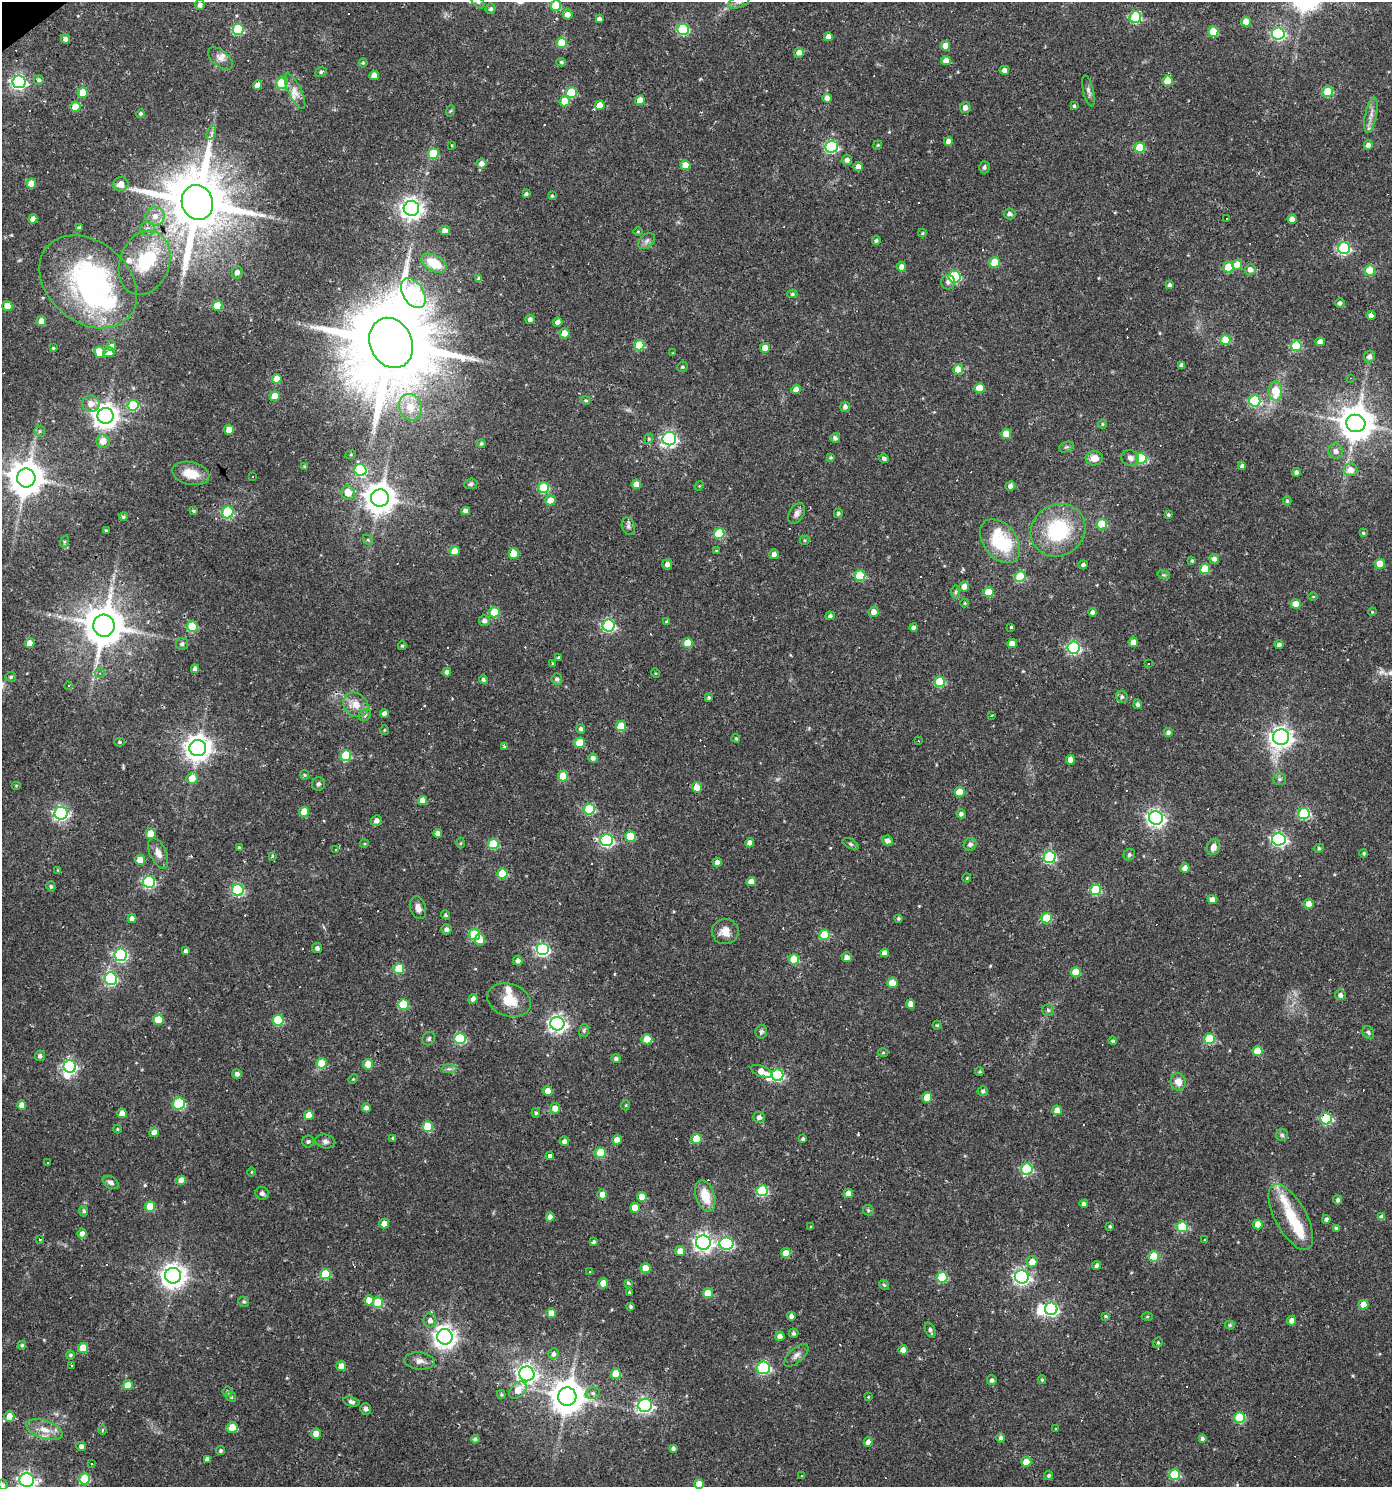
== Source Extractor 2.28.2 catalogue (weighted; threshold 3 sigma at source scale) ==
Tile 11 of 4 x 4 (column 3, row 3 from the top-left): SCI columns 2902-4291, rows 1485-2969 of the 5866 x 5938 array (HDU 1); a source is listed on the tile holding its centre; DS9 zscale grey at full resolution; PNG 1394 x 1489 px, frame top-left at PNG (2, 2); each listed source drawn as its Kron ellipse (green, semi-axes under 4 px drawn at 4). Shown black and unused: <1% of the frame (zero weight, under 2 of 3 exposures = <1% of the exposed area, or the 3 px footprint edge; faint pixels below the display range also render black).
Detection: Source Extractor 2.28.2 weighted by HDU 2 'WHT'; one run over the whole footprint, this tile lists its part. Background 0.0261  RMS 0.0044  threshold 0.0196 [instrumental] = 3 sigma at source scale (4.5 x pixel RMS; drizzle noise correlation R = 1.50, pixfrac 1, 0.0396/0.0396 arcsec/px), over >= 5 px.
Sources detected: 594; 6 inside a brighter object's white glare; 65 cosmic-ray / hot-pixel residue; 1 long thin detection or spike segment (spike, bleed or trail) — neither listed nor drawn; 10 inside a brighter listed object's ellipse — not listed separately; of the other 512, all 500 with FLUX_AUTO >= 0.365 (the completeness limit of this list) listed and drawn (12 fainter detections not listed), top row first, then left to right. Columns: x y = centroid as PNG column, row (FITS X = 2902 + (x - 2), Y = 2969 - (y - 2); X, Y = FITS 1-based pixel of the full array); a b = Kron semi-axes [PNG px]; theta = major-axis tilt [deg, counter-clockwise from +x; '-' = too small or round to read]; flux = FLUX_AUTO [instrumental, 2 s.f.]
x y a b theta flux
478 2 7 4 -44 1
739 2 12 5 23 1.5
200 5 5 5 - 1.7
556 6 5 5 - 14
491 9 5 5 - 1.1
567 14 5 5 - 2.8
1135 17 6 5 - 38
599 19 4 4 - 1.5
1246 22 5 5 - 6
238 29 5 5 - 27
683 30 6 5 - 38
1213 31 5 5 - 15
1278 34 6 6 - 55
828 37 4 4 - 3.1
65 39 4 4 - 1.9
562 43 5 5 - 14
945 46 5 4 - 5.2
799 53 5 5 - 2.9
220 58 15 8 -40 2.8
946 61 5 4 - 4
561 62 5 4 - 0.68
363 63 4 4 - 0.59
1004 70 4 4 - 2.6
321 72 6 4 24 0.8
374 75 5 4 - 4
39 80 5 5 - 1
1168 81 5 5 - 11
19 82 6 6 - 100
282 83 5 5 - 33
258 85 5 4 - 3.3
295 91 20 6 -64 3.4
1088 91 16 5 -76 1.6
1328 92 5 5 - 22
83 93 5 5 - 9.7
571 93 5 5 - 20
827 98 4 4 - 2.9
640 100 5 5 - 6.5
565 101 5 5 - 7.7
600 105 5 4 - 5.5
75 106 5 5 - 7.5
1074 106 4 3 - 0.7
965 108 5 5 - 2.5
450 111 6 3 70 0.47
140 114 4 4 - 0.86
1371 115 18 5 78 3
211 133 7 4 71 0.97
948 141 4 4 - 2.2
451 145 4 3 - 0.45
878 145 4 4 - 0.5
1368 145 4 4 - 2.1
831 147 6 6 - 57
1140 148 5 5 - 16
433 154 5 5 - 18
847 160 5 5 - 1.6
481 164 5 5 - 2.8
685 165 5 5 - 4.9
858 167 4 4 - 3.3
984 167 6 5 - 1.1
31 184 5 5 - 6.5
120 184 8 6 15 3.3
526 194 4 3 - 0.85
552 196 3 3 - 0.5
197 203 18 15 -72 3900
411 208 8 7 - 260
1010 214 6 5 - 1.8
155 216 9 9 - 3.6
33 219 4 4 - 2.7
1227 219 3 2 - 0.68
1292 219 4 4 - 2.9
80 228 4 3 - 0.81
148 229 7 7 - 1.7
445 230 5 5 - 2.6
638 232 5 3 - 0.39
922 233 4 4 - 0.42
647 241 10 6 42 1.6
876 241 4 4 - 0.87
1344 248 6 6 - 50
995 262 5 5 - 17
145 263 33 25 70 21
434 263 13 8 -29 11
1237 265 5 5 - 7.5
901 267 5 5 - 2.3
1228 267 5 5 - 16
1250 270 5 5 - 2.6
1370 270 5 5 - 16
237 272 6 5 - 2
954 277 6 5 - 38
479 279 4 4 - 1.4
88 282 54 40 -40 96
948 282 7 7 - 1.5
1170 285 4 4 - 1.3
413 293 16 10 -58 89
792 294 5 4 - 0.69
1340 303 5 4 - 1.5
7 306 5 5 - 6.4
217 306 5 5 - 7.5
1371 315 4 4 - 2.3
530 319 5 4 - 1.6
41 321 5 5 - 3.9
558 322 5 4 - 1.9
564 333 5 5 - 4.9
1225 340 5 5 - 14
1320 342 5 4 - 3.7
391 343 26 21 -65 8200
639 345 5 5 - 15
111 346 5 5 - 1.3
1296 346 5 5 - 23
53 348 3 2 - 0.39
765 348 5 4 - 5.2
100 352 6 5 - 12
109 352 5 5 - 2.7
672 353 3 2 - 0.48
1370 357 6 5 - 1.9
1182 365 4 4 - 1.9
682 367 5 5 - 0.71
958 369 5 5 - 6.5
1350 378 4 3 - 0.39
277 379 5 5 - 5.6
979 388 5 5 - 10
796 390 5 4 - 3.9
1275 391 9 7 90 10
275 396 5 5 - 8.3
586 400 5 4 - 0.56
1255 401 6 5 - 35
91 404 9 8 - 3.4
133 405 5 5 - 27
410 407 14 11 -69 8
845 407 5 5 - 1.6
105 416 8 8 - 420
1356 423 9 8 - 950
1102 424 4 4 - 0.46
229 430 5 5 - 7
40 431 6 5 - 0.78
1006 434 5 5 - 9
835 438 5 5 - 1.4
649 439 5 4 - 0.6
669 439 7 6 - 110
103 441 6 6 - 4.2
481 444 4 4 - 0.67
1066 447 8 5 23 0.86
1336 451 8 7 - 2.1
351 454 5 3 - 0.4
831 458 4 3 - 0.53
1094 458 8 7 - 4.2
1130 458 9 7 -25 1.9
1141 458 5 5 - 32
884 459 5 4 - 1.3
1242 466 4 4 - 1.3
305 467 3 3 - 0.62
360 470 6 6 - 36
1350 470 7 6 - 4.3
1296 472 4 4 - 1.1
191 473 19 11 -13 8.3
253 476 3 2 - 0.38
26 478 9 9 - 970
471 484 6 5 - 0.92
636 484 5 4 - 4.3
699 486 5 3 - 0.37
1010 486 5 4 - 1.9
543 488 5 5 - 25
348 493 7 6 - 6.2
380 498 9 9 - 700
550 500 5 5 - 4.2
1287 501 4 4 - 0.69
193 511 4 3 - 0.66
466 511 4 4 - 2.6
228 512 6 5 - 39
797 513 11 7 59 2.2
838 513 5 4 - 0.88
1168 515 4 4 - 0.68
123 517 4 4 - 0.69
1102 524 5 5 - 17
628 526 9 6 -72 1.2
106 530 3 3 - 0.56
1058 530 28 25 36 32
1363 533 4 4 - 0.5
719 534 5 5 - 22
368 540 6 4 -44 0.7
805 540 5 4 - 0.53
1000 541 25 16 -51 27
64 542 6 4 72 0.61
455 551 5 5 - 5.7
716 551 3 3 - 1.5
514 554 5 5 - 8.8
774 554 5 4 - 1.9
1214 559 5 5 - 1.9
1192 561 4 3 - 0.57
667 564 5 5 - 1.8
1380 564 5 5 - 6.1
1083 565 4 4 - 1.2
1205 569 5 5 - 15
860 575 5 5 - 22
1164 575 6 4 -16 0.66
1020 577 5 5 - 24
964 587 5 5 - 3.5
956 592 6 4 90 0.82
989 592 5 5 - 11
1313 597 5 3 - 0.37
965 603 4 4 - 0.44
1296 604 5 5 - 6.7
494 612 5 5 - 17
874 612 5 5 - 3.2
1093 612 4 4 - 1.9
1372 612 4 3 - 0.37
830 616 4 4 - 1.1
484 621 5 5 - 1.8
667 622 4 4 - 1.1
104 626 11 10 - 1500
609 626 6 6 - 62
192 627 5 5 - 23
914 627 4 4 - 1.7
1011 627 3 3 - 0.5
1133 642 5 4 - 4.6
30 643 5 4 - 5.5
688 643 5 5 - 9.3
182 644 6 6 - 1.3
1012 644 5 4 - 3.7
1279 645 4 4 - 1.4
402 646 4 4 - 0.58
1074 648 6 6 - 61
559 658 4 3 - 0.77
552 663 4 3 - 0.56
1149 664 3 3 - 0.5
195 669 4 4 - 1.7
447 672 4 4 - 1.9
100 673 5 4 - 0.77
655 673 5 3 - 0.4
11 677 5 5 - 0.81
557 679 6 5 - 1
483 680 4 4 - 0.99
940 682 5 5 - 20
68 686 4 4 - 0.69
1122 697 6 5 - 1.2
709 698 4 4 - 0.64
1138 704 5 4 - 1.3
356 705 13 11 -38 5
384 714 4 4 - 2
365 715 7 5 49 0.84
991 715 4 3 - 0.63
621 726 5 5 - 13
581 729 5 4 - 1.2
384 730 5 3 - 0.42
1168 732 4 4 - 1.5
1281 737 8 8 - 270
736 738 4 3 - 0.49
918 741 2 2 - 0.38
120 742 5 4 - 0.64
580 743 5 5 - 11
504 747 4 4 - 0.38
198 748 8 8 - 460
346 756 5 5 - 28
593 758 5 4 - 1.6
1071 760 5 4 - 4.2
305 775 5 4 - 0.53
563 776 5 5 - 14
192 778 5 5 - 5.2
1279 779 6 5 - 0.95
318 784 7 6 - 1.3
16 786 5 3 - 0.39
697 787 5 5 - 6.5
959 792 5 5 - 8.3
422 801 4 4 - 4.4
589 809 5 5 - 29
304 812 5 5 - 11
61 813 6 6 - 98
961 814 4 4 - 1.4
1304 814 6 5 - 36
1156 818 7 6 - 160
376 821 5 5 - 2.1
438 833 4 4 - 2.3
151 834 5 5 - 6.7
630 836 5 5 - 15
1279 839 7 6 - 95
607 840 6 6 - 70
888 840 5 5 - 2.3
461 843 5 3 - 0.44
750 843 4 4 - 2.9
364 844 5 3 - 0.44
493 844 5 5 - 23
851 844 9 4 -27 0.85
970 844 7 6 - 1.4
1213 847 8 6 69 3.1
239 848 4 3 - 0.75
1319 848 5 4 - 0.69
336 849 3 3 - 0.42
158 853 16 8 -66 3.3
1364 853 4 3 - 0.56
1129 855 6 5 - 0.8
272 857 4 3 - 0.9
1049 857 6 6 - 49
140 860 5 5 - 6.8
717 862 4 4 - 2.3
1185 868 4 4 - 3.4
58 870 4 4 - 0.37
502 873 5 5 - 14
967 878 4 4 - 0.42
751 881 5 4 - 3.8
149 882 6 6 - 56
51 886 5 4 - 0.84
238 890 6 6 - 53
1096 890 5 5 - 24
1212 900 5 4 - 3.4
1309 904 5 5 - 6.9
418 908 11 8 -72 2.5
446 915 4 4 - 0.78
898 918 3 3 - 0.6
1047 918 5 5 - 18
132 919 4 4 - 2.2
447 929 5 5 - 1.6
725 932 13 12 - 4.8
475 935 5 5 - 28
824 935 5 5 - 16
480 940 6 5 - 4.1
317 948 5 5 - 1.1
542 949 6 6 - 76
186 951 4 4 - 1.7
885 953 4 4 - 2.8
121 955 6 6 - 67
847 957 5 5 - 2.2
794 959 5 5 - 16
518 961 5 4 - 1.7
399 969 5 5 - 19
1076 972 5 5 - 12
111 979 6 6 - 63
892 983 5 5 - 5.5
1340 995 5 5 - 1.6
473 999 5 4 - 2.1
509 1000 22 16 -17 9.5
404 1004 5 5 - 17
911 1004 5 4 - 3.3
1048 1010 6 6 - 0.98
158 1020 5 5 - 14
278 1020 5 5 - 26
557 1024 7 6 - 160
937 1025 4 4 - 0.52
584 1030 6 5 - 0.86
761 1032 7 5 79 0.91
1368 1032 7 5 -59 0.86
460 1038 5 5 - 40
429 1039 7 6 - 0.93
647 1039 5 5 - 7.1
1209 1039 5 5 - 24
1113 1041 4 4 - 0.75
1257 1051 5 5 - 8.7
883 1053 5 3 - 0.48
40 1056 5 5 - 1.4
616 1059 4 4 - 1.3
321 1063 5 5 - 14
368 1064 5 5 - 5.6
70 1066 6 6 - 87
449 1069 7 4 0 1.1
762 1072 12 5 -23 5.1
979 1072 4 4 - 0.58
237 1074 5 4 - 1.7
778 1075 6 6 - 53
353 1079 5 3 - 0.38
1178 1082 8 7 - 4.1
548 1091 5 5 - 4.9
983 1091 5 5 - 1.1
927 1097 5 5 - 10
179 1104 6 5 - 38
22 1105 5 4 - 3.5
626 1105 5 3 - 0.37
366 1108 4 4 - 2.1
555 1108 5 5 - 4.3
1057 1110 5 5 - 3.4
122 1113 5 4 - 3.6
536 1113 5 4 - 0.73
309 1115 5 5 - 5.7
759 1117 6 5 - 1.7
1326 1119 6 5 - 35
427 1127 5 5 - 16
117 1129 4 4 - 0.45
154 1132 5 4 - 4.2
1282 1135 6 6 - 0.95
393 1138 4 3 - 0.61
696 1139 5 5 - 9.8
803 1139 4 3 - 0.78
617 1140 5 4 - 3.8
308 1141 6 6 - 0.86
325 1141 10 6 -13 1.5
564 1141 5 4 - 1.9
601 1153 5 5 - 19
550 1156 4 3 - 5.2
47 1162 3 3 - 2.1
1027 1169 6 5 - 37
252 1172 5 3 - 0.39
181 1180 5 4 - 5.2
111 1182 8 6 -31 1.6
762 1191 5 5 - 36
262 1193 7 6 - 2
848 1193 5 4 - 3.9
602 1194 5 5 - 3.8
705 1196 16 9 -71 9.6
642 1197 5 5 - 6.2
1338 1200 4 4 - 1.2
1084 1204 4 4 - 1.6
150 1206 5 5 - 14
635 1208 5 5 - 6.2
868 1210 5 5 - 0.68
84 1211 5 4 - 1
550 1217 4 4 - 2.5
1291 1217 36 15 -61 14
1382 1217 4 4 - 2
1326 1219 4 4 - 0.97
384 1224 5 5 - 4.1
1258 1224 5 5 - 5.7
1110 1226 4 3 - 0.67
811 1227 3 3 - 0.4
1182 1227 5 5 - 26
1336 1228 4 3 - 0.8
82 1234 5 4 - 2.7
40 1240 3 3 - 0.99
1205 1240 3 3 - 0.45
593 1242 4 4 - 0.89
703 1242 7 7 - 180
726 1244 7 6 - 55
680 1251 5 5 - 4.6
786 1253 5 5 - 5
1154 1256 5 5 - 18
1032 1262 6 5 - 5
1096 1265 4 4 - 1.4
645 1268 5 5 - 7.9
589 1272 3 2 - 0.43
325 1274 5 5 - 15
173 1276 8 8 - 400
942 1277 5 5 - 22
1022 1277 7 6 - 110
603 1283 5 5 - 7.1
628 1283 4 3 - 0.63
884 1285 5 4 - 0.63
629 1292 3 2 - 0.45
708 1293 5 5 - 7.4
369 1300 5 5 - 6.3
244 1302 5 5 - 0.76
378 1303 5 5 - 16
1363 1305 5 5 - 6
631 1307 4 3 - 0.73
1051 1309 6 6 - 66
551 1313 5 4 - 4.5
791 1316 4 4 - 1.7
1106 1316 4 3 - 0.5
1147 1317 5 3 - 0.46
430 1321 7 6 - 2.1
1292 1321 5 4 - 2
1230 1325 5 4 - 0.74
930 1330 8 5 -68 1.4
793 1333 5 5 - 0.92
780 1336 5 4 - 2.4
445 1337 8 7 - 310
1158 1343 5 4 - 0.59
22 1345 4 4 - 0.77
83 1348 5 5 - 11
903 1350 5 4 - 3.1
554 1354 5 5 - 1.4
70 1355 4 4 - 0.76
796 1355 15 7 42 2.3
419 1361 15 8 -5 2.9
72 1365 3 3 - 0.89
341 1366 5 5 - 4.1
763 1368 6 6 - 52
527 1374 8 7 - 170
616 1374 5 5 - 9.6
992 1380 5 5 - 1.3
1042 1380 4 3 - 0.61
128 1385 5 5 - 6.5
518 1390 10 7 46 5.4
228 1392 5 5 - 0.87
593 1393 7 5 14 1.1
501 1395 4 3 - 0.55
231 1397 5 4 - 0.59
567 1397 9 9 - 910
868 1397 4 3 - 0.37
351 1402 8 4 -15 1.2
645 1405 7 6 - 120
366 1409 6 5 - 1.8
9 1416 5 5 - 5.4
1239 1417 5 5 - 22
232 1428 6 5 - 9.8
1056 1429 4 3 - 0.41
44 1430 19 9 -18 5.4
102 1430 4 3 - 0.52
316 1433 5 5 - 4.4
1001 1438 5 4 - 1.3
1202 1438 4 3 - 1.1
475 1439 4 4 - 0.93
868 1442 5 4 - 2.5
81 1446 4 4 - 1.5
673 1448 4 3 - 1.3
220 1451 5 4 - 0.8
207 1459 4 4 - 1.5
1026 1462 5 5 - 7.6
91 1464 3 3 - 1
1049 1475 4 4 - 0.84
1175 1475 5 5 - 26
801 1476 3 2 - 0.39
85 1479 5 5 - 24
27 1480 7 6 - 160
699 1484 5 4 - 7.6
3 1485 5 5 - 0.84
Overlapping masked pixels (flux is a lower limit): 1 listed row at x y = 1326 1119
Isophote crosses this tile's border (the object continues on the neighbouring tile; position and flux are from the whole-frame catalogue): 6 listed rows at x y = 478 2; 739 2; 556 6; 27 1480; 699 1484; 3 1485